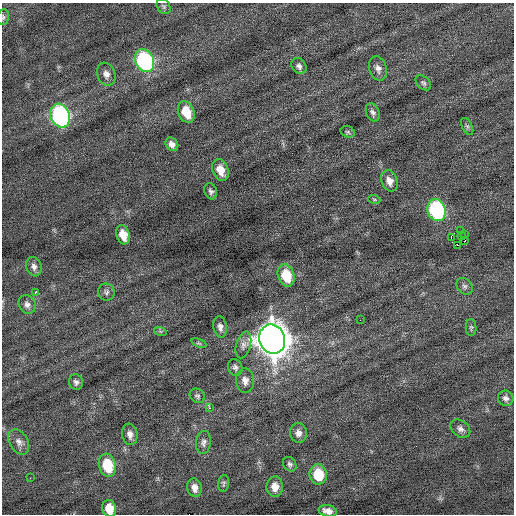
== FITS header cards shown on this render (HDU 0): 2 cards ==
NAXIS1  =                  512 / Axis length
NAXIS2  =                  512 / Axis length

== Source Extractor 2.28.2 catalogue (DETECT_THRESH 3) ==
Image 512 x 512 px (HDU 0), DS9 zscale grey, 1 PNG px = 1 image px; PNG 516 x 516 px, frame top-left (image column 1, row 512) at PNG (2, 3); each listed source drawn as its Kron ellipse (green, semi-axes under 4 px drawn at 4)
Background 0.00918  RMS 0.73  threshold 2.18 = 3 sigma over >= 5 px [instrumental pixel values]
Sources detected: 58; all 58 listed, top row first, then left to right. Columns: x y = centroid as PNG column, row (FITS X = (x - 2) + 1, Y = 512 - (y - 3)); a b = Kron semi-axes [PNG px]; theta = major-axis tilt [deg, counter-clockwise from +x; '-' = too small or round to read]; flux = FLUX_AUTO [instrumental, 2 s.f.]
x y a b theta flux
164 6 8 6 -53 110
3 17 8 6 75 100
144 60 12 9 -66 8000
299 66 8 6 -53 180
378 68 12 8 -72 280
106 74 12 9 -69 280
423 83 9 6 -42 120
186 112 11 8 -68 1100
373 112 9 6 -69 170
60 116 12 9 -69 10000
467 126 9 5 -63 110
348 132 7 5 -16 92
172 144 7 6 - 250
220 170 11 8 -67 620
389 181 11 8 -68 350
211 191 8 6 -67 130
374 199 6 4 -18 65
436 210 11 9 -71 7300
460 231 2 2 - 160
123 235 10 6 -72 630
465 235 3 2 - 140
461 236 2 2 - 28
451 237 3 3 - 2200
465 240 2 2 - 36
458 245 3 2 - 770
34 267 10 7 -72 210
286 275 11 8 -72 1400
465 286 9 7 -50 150
36 292 2 2 - 670
106 292 8 8 - 150
27 304 9 8 - 230
360 320 2 2 - 110
220 327 10 6 -80 210
471 327 8 5 -90 93
160 331 6 4 -19 71
272 339 15 13 -69 88000
199 343 8 4 -22 73
243 345 13 7 74 240
235 367 8 7 - 170
245 381 12 9 -85 330
76 382 8 7 - 160
197 396 8 6 -40 120
506 398 8 7 - 190
209 408 4 3 - 300
460 429 11 8 -37 220
298 433 10 8 -79 270
130 434 11 7 -81 290
19 442 14 9 -60 320
203 442 11 7 83 200
290 464 8 6 -56 130
107 465 12 8 -75 1800
318 474 10 8 -82 1500
30 478 2 2 - 32
224 483 8 5 82 95
275 487 10 8 90 490
195 488 9 7 -76 340
109 509 9 7 -76 800
328 511 9 5 -11 300
At the frame edge (FLAGS 8, measured only in part): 3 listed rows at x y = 3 17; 109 509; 328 511